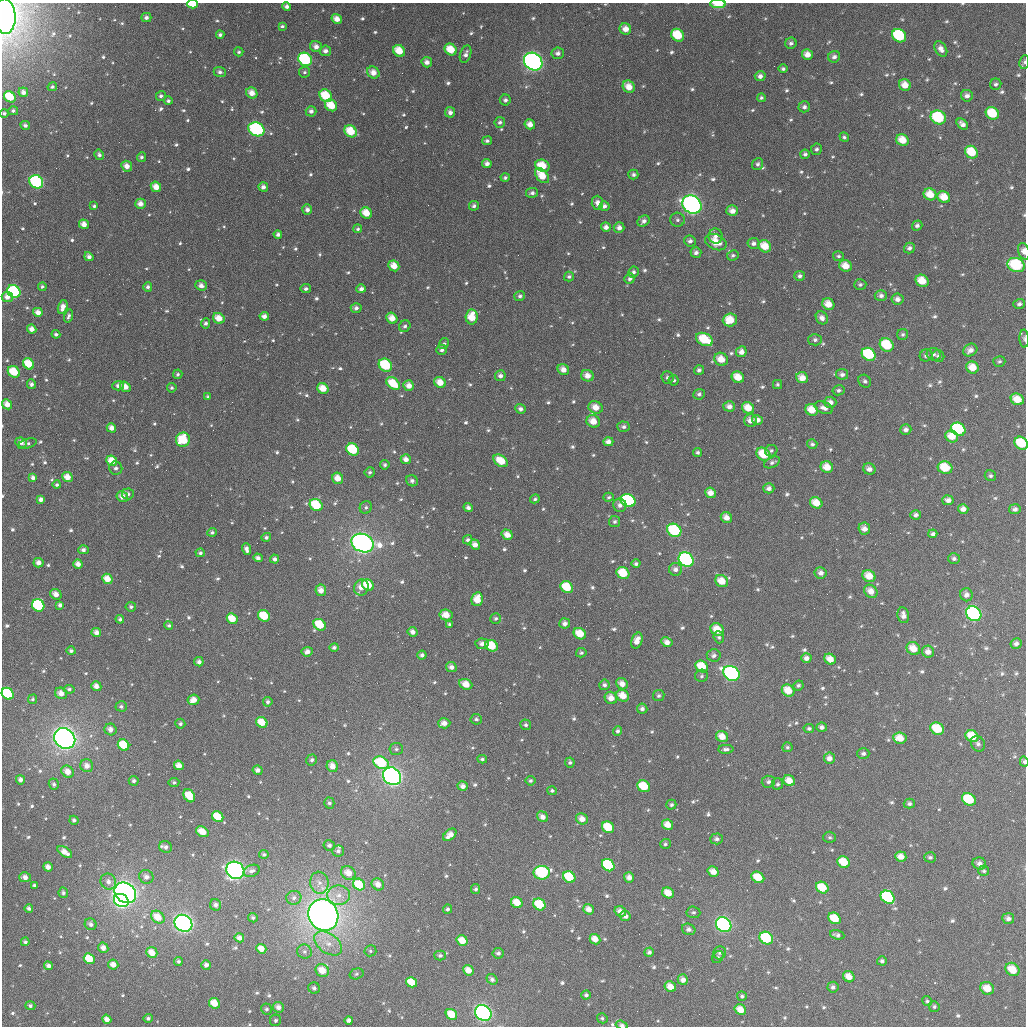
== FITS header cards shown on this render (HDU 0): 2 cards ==
NAXIS1  =                 1024
NAXIS2  =                 1024

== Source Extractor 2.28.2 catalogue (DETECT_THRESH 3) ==
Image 1024 x 1024 px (HDU 0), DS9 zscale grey, 1 PNG px = 1 image px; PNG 1028 x 1028 px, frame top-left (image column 1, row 1024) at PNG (2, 3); each listed source drawn as its Kron ellipse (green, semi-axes under 4 px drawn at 4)
Background 2470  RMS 61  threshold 182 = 3 sigma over >= 5 px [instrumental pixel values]
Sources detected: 833; of the 833, the 500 brightest by FLUX_AUTO listed and drawn (333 fainter detections omitted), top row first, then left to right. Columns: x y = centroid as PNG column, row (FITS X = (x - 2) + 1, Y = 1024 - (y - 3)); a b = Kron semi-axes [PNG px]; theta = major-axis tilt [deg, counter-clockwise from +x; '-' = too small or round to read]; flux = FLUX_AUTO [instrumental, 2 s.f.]
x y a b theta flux
193 4 5 3 - 2.2e+05
718 4 8 4 -1 8.5e+04
287 6 4 4 - 1.6e+04
5 16 17 11 -86 1.8e+06
146 18 5 4 - 1.5e+04
337 19 5 4 - 3.6e+04
282 26 4 3 - 8.7e+03
625 29 6 5 - 3.9e+04
220 35 4 3 - 1.2e+04
678 35 7 6 - 1.6e+05
899 36 7 6 - 4.0e+05
791 43 6 5 - 1.3e+04
316 47 6 5 - 2.4e+04
451 49 6 5 - 8.8e+04
941 49 8 5 -58 2.5e+04
325 51 5 5 - 2.1e+04
399 51 6 5 - 8.5e+04
239 52 4 4 - 8.2e+03
558 53 6 5 - 1.9e+04
466 54 9 5 71 1.9e+04
807 55 5 5 - 3.9e+04
834 57 6 5 - 1.6e+04
305 59 7 6 - 4.7e+05
427 62 5 5 - 2.2e+04
533 62 10 8 -39 1.6e+06
1024 62 7 5 82 9.5e+03
783 69 5 4 - 9.4e+03
220 72 6 5 - 1.3e+04
304 72 5 5 - 9.5e+03
373 72 6 5 - 3.9e+04
760 76 5 5 - 2.1e+04
996 84 6 5 - 1.1e+04
905 85 6 5 - 5.1e+04
52 87 5 4 - 9.5e+03
629 87 6 5 - 5.2e+04
23 92 5 4 - 2.0e+04
252 93 6 5 - 4.1e+04
161 96 5 5 - 1.2e+04
326 96 7 5 -47 1.5e+05
967 96 6 6 - 1.8e+04
10 97 6 5 - 1.5e+05
761 98 4 4 - 8.7e+03
505 100 5 5 - 1.3e+04
168 101 4 4 - 8.4e+03
331 105 6 5 - 9.7e+04
804 107 6 5 - 1.4e+04
13 111 5 4 - 1.1e+04
311 111 5 5 - 1.8e+04
450 112 5 5 - 2.0e+04
4 113 4 4 - 8.7e+03
992 113 7 6 - 1.5e+05
938 117 8 6 -28 3.0e+05
500 122 5 5 - 1.2e+04
530 124 5 5 - 3.2e+04
962 124 6 4 -43 2.2e+04
25 125 5 4 - 1.2e+04
256 129 8 6 -25 5.6e+05
351 131 7 5 -42 1.1e+05
844 137 5 4 - 9.3e+03
902 140 6 5 - 7.0e+04
487 141 5 4 - 1.1e+04
816 149 6 5 - 1.1e+04
971 152 7 6 - 1.2e+05
805 154 4 4 - 1.1e+04
99 155 5 4 - 1.3e+04
142 157 5 4 - 1.0e+04
487 163 5 4 - 2.1e+04
758 164 6 5 - 1.2e+04
127 166 6 5 - 3.2e+04
542 166 7 6 - 8.7e+04
633 175 5 4 - 1.1e+04
542 176 9 5 -50 8.3e+04
505 178 4 4 - 8.7e+03
36 182 7 6 - 4.7e+05
156 187 5 5 - 4.7e+04
263 187 5 4 - 1.9e+04
532 193 6 5 - 1.3e+04
930 194 6 6 - 6.8e+04
944 197 6 5 - 6.6e+04
597 203 7 6 - 2.2e+04
140 204 5 5 - 3.1e+04
692 204 10 8 -36 1.5e+06
94 206 3 3 - 8.4e+03
474 206 5 4 - 1.2e+04
604 206 5 5 - 1.6e+04
307 210 5 5 - 1.8e+04
732 211 6 5 - 3.0e+04
366 213 6 5 - 7.2e+04
677 220 7 7 - 1.2e+04
644 221 6 5 - 1.7e+04
84 224 5 4 - 3.4e+04
917 225 5 5 - 1.3e+04
606 227 5 5 - 2.1e+04
619 228 5 5 - 2.1e+04
358 229 4 4 - 8.5e+03
278 234 4 4 - 1.2e+04
716 236 7 7 - 2.1e+04
690 241 6 5 - 1.5e+04
716 242 11 7 -24 8.4e+04
753 243 6 5 - 1.6e+04
765 246 7 5 -40 8.0e+04
909 248 5 5 - 1.4e+04
1024 251 8 5 -72 2.9e+04
696 252 5 5 - 1.6e+04
733 255 6 5 - 9.4e+03
838 256 5 5 - 8.8e+03
89 257 5 4 - 1.9e+04
1016 265 9 7 -20 3.1e+05
394 266 6 5 - 4.9e+04
845 266 6 5 - 5.7e+04
633 272 5 5 - 1.1e+04
800 276 5 5 - 1.3e+04
569 277 5 5 - 1.0e+04
630 279 5 5 - 1.1e+04
922 281 7 5 -38 8.5e+04
201 285 6 5 - 2.0e+04
860 285 6 5 - 9.4e+03
42 287 4 4 - 8.7e+03
148 287 5 4 - 1.2e+04
306 289 5 4 - 1.2e+04
361 289 5 4 - 1.6e+04
14 291 7 6 - 4.2e+05
881 295 6 5 - 1.5e+04
520 296 5 5 - 1.1e+04
7 297 6 5 - 3.1e+04
897 299 6 5 - 2.2e+04
828 304 6 5 - 5.1e+04
1019 304 6 5 - 1.2e+04
63 307 7 4 72 3.3e+04
356 308 5 5 - 1.6e+04
38 312 5 4 - 3.2e+04
68 316 6 4 74 1.2e+04
264 316 4 4 - 2.1e+04
472 317 7 6 - 8.5e+04
219 318 6 5 - 5.7e+04
392 318 6 5 - 4.8e+04
822 318 7 5 -57 2.1e+04
730 320 7 6 - 9.2e+04
206 323 5 4 - 1.2e+04
405 326 6 5 - 1.2e+04
32 329 4 4 - 2.8e+04
56 334 4 4 - 1.1e+04
903 335 5 5 - 8.7e+03
704 339 9 6 -25 1.6e+05
1024 339 9 4 -88 9.1e+03
815 340 6 6 - 1.3e+04
444 343 6 4 56 8.2e+03
887 345 7 6 - 1.8e+05
442 350 5 5 - 1.3e+04
970 350 7 6 - 2.6e+04
741 352 5 5 - 2.7e+04
869 354 7 6 - 2.8e+05
934 354 7 6 - 1.3e+04
926 355 6 5 - 1.4e+04
938 356 6 6 - 1.1e+04
721 359 7 6 - 5.8e+04
999 361 6 5 - 8.9e+03
29 364 6 5 - 1.3e+05
385 365 7 6 - 2.4e+05
972 367 6 5 - 6.2e+04
563 370 6 5 - 3.3e+04
699 370 5 5 - 1.2e+04
14 372 6 5 - 1.4e+05
178 374 5 4 - 8.8e+03
842 374 6 5 - 1.6e+04
500 376 5 5 - 1.8e+04
587 376 6 5 - 3.7e+04
667 377 6 6 - 1.3e+04
738 377 6 5 - 6.9e+04
802 378 6 5 - 4.2e+04
674 380 5 5 - 9.5e+03
865 381 7 6 - 1.3e+04
440 382 6 5 - 5.4e+04
393 383 8 5 -38 1.2e+05
31 384 5 4 - 1.4e+04
777 384 4 4 - 8.5e+03
118 386 5 4 - 1.6e+04
409 386 5 5 - 3.3e+04
125 387 6 4 -39 4.7e+04
172 388 5 4 - 8.6e+03
323 388 6 5 - 6.1e+04
838 390 6 5 - 1.1e+04
699 394 6 5 - 1.2e+04
208 397 4 3 - 8.4e+03
1017 399 7 5 -27 6.9e+04
830 402 6 5 - 2.4e+04
7 404 5 4 - 3.9e+04
729 406 6 5 - 2.3e+04
596 407 7 6 - 5.1e+04
748 408 6 5 - 6.3e+04
824 408 9 5 -21 2.3e+04
520 409 5 4 - 1.5e+04
812 410 6 5 - 7.2e+04
750 420 6 6 - 2.9e+04
757 420 5 4 - 2.3e+04
593 421 7 6 - 5.5e+04
624 427 6 5 - 1.1e+04
111 428 5 4 - 2.9e+04
958 429 7 6 - 4.3e+05
906 430 5 5 - 1.7e+04
952 436 7 5 -32 6.5e+04
183 440 7 7 - 1.7e+05
21 442 6 5 - 2.5e+04
608 442 5 4 - 2.2e+04
1021 443 7 6 - 1.5e+05
27 444 10 4 17 1.3e+04
812 444 5 5 - 1.1e+04
353 449 7 5 -41 2.3e+05
771 451 6 5 - 9.0e+03
698 452 4 4 - 9.7e+03
763 454 7 6 - 1.1e+05
406 459 5 5 - 2.5e+04
112 461 6 5 - 7.6e+04
501 461 8 5 -35 9.2e+04
772 462 8 5 26 1.2e+04
385 465 5 4 - 9.9e+03
827 467 6 5 - 6.1e+04
116 468 6 6 - 1.7e+04
945 468 7 6 - 1.3e+05
869 469 6 5 - 2.4e+04
370 472 5 5 - 1.0e+04
990 476 6 5 - 1.0e+04
33 477 4 4 - 1.5e+04
67 477 5 5 - 4.7e+04
338 478 6 5 - 4.8e+04
412 481 6 5 - 1.3e+04
57 485 4 4 - 8.8e+03
769 488 5 5 - 1.8e+04
710 493 5 5 - 3.6e+04
128 494 6 5 - 1.3e+04
122 497 6 5 - 3.0e+04
609 497 5 4 - 8.5e+03
41 499 4 4 - 1.8e+04
535 499 5 4 - 8.6e+03
948 500 6 5 - 2.2e+04
628 501 7 6 - 5.2e+05
816 503 6 5 - 7.1e+04
316 505 7 5 -37 1.7e+05
620 505 7 6 - 2.0e+04
366 507 6 6 - 1.0e+04
468 507 4 4 - 1.5e+04
963 509 5 5 - 2.5e+04
1015 509 6 5 - 1.6e+04
916 515 5 4 - 1.6e+04
726 517 6 5 - 3.2e+04
615 522 5 5 - 1.1e+04
864 529 6 5 - 2.9e+04
674 530 7 6 - 3.3e+05
212 532 4 4 - 1.0e+04
933 534 4 4 - 1.3e+04
507 535 6 5 - 4.1e+04
266 537 5 4 - 1.1e+04
468 540 5 4 - 1.1e+04
362 543 11 9 -23 2.6e+06
475 545 5 4 - 2.7e+04
246 549 6 4 -70 1.9e+04
83 550 5 4 - 1.4e+04
200 553 4 4 - 1.0e+04
258 558 5 4 - 1.7e+04
274 559 4 4 - 1.5e+04
954 559 6 5 - 1.3e+04
686 560 8 6 -40 7.2e+05
39 563 5 4 - 2.6e+04
78 564 5 4 - 2.9e+04
636 564 4 4 - 1.1e+04
675 569 7 6 - 1.8e+04
623 573 7 5 -38 1.3e+05
821 573 6 6 - 2.2e+04
869 576 7 5 -33 6.4e+04
107 579 5 5 - 5.7e+04
722 581 7 5 -32 6.3e+04
368 585 6 5 - 1.0e+05
361 587 8 7 - 4.3e+04
567 587 7 5 -38 1.2e+05
321 590 6 5 - 3.6e+04
871 591 7 6 - 4.1e+04
56 594 6 5 - 3.3e+04
966 595 6 6 - 2.2e+04
477 599 7 5 79 6.8e+04
38 605 6 6 - 4.8e+05
60 605 4 4 - 1.4e+04
131 607 5 4 - 9.3e+03
974 614 8 7 - 8.3e+05
446 615 6 5 - 5.2e+04
903 615 8 5 -79 2.5e+04
264 616 6 5 - 1.4e+05
496 618 5 5 - 9.2e+03
120 619 4 4 - 1.1e+04
232 619 6 5 - 8.2e+04
565 623 5 5 - 1.9e+04
449 624 4 4 - 8.4e+03
169 625 4 4 - 9.5e+03
320 625 6 5 - 1.3e+05
717 630 7 6 - 8.3e+04
413 632 5 4 - 2.2e+04
96 633 5 4 - 2.5e+04
580 634 6 5 - 8.8e+04
719 637 6 5 - 1.0e+04
637 641 8 5 71 4.0e+04
667 642 6 4 -28 2.9e+04
1016 643 5 5 - 1.5e+04
482 644 6 5 - 1.9e+04
491 646 6 5 - 1.3e+05
334 647 5 4 - 1.2e+04
913 649 7 6 - 6.3e+04
71 651 4 4 - 1.2e+04
307 652 5 5 - 2.3e+04
928 652 6 6 - 2.8e+04
581 653 5 4 - 8.4e+03
422 655 5 4 - 1.4e+04
714 655 7 6 - 1.5e+04
806 658 5 5 - 2.2e+04
830 659 6 5 - 4.8e+04
199 662 5 4 - 1.7e+04
702 666 7 5 -34 1.1e+05
451 667 5 5 - 1.8e+04
731 673 9 7 -34 1.3e+06
702 676 6 6 - 9.5e+03
466 684 7 5 -22 5.7e+04
622 684 6 5 - 3.3e+04
604 685 5 5 - 1.3e+04
798 685 5 5 - 9.4e+03
96 686 5 5 - 2.9e+04
69 689 5 4 - 8.9e+03
788 691 7 5 -37 7.2e+04
61 693 6 5 - 3.8e+04
8 694 6 5 - 4.5e+05
623 696 6 5 - 5.9e+04
659 696 6 5 - 1.0e+04
611 698 6 6 - 4.0e+04
33 699 5 4 - 8.4e+03
193 700 6 5 - 4.2e+04
268 702 5 4 - 1.1e+04
121 706 5 5 - 1.1e+04
642 709 5 5 - 1.6e+04
476 719 5 5 - 9.1e+03
262 722 6 5 - 8.3e+04
444 723 6 5 - 3.0e+04
180 724 5 5 - 1.0e+04
526 725 5 5 - 1.1e+04
822 727 5 4 - 1.7e+04
809 728 5 4 - 1.0e+04
110 729 6 5 - 2.6e+04
937 729 7 6 - 1.4e+05
618 731 5 4 - 1.1e+04
972 736 7 5 -37 1.1e+05
722 737 6 5 - 4.9e+04
65 738 11 9 -40 2.8e+06
900 738 7 5 -9 6.1e+04
978 744 8 6 -62 1.7e+04
123 745 6 5 - 1.5e+05
787 747 5 5 - 8.3e+03
396 749 7 6 - 1.1e+04
726 749 7 4 1 1.3e+04
863 754 6 5 - 1.2e+04
829 758 5 5 - 2.7e+04
482 759 5 4 - 9.1e+03
312 760 5 5 - 1.3e+04
570 762 5 4 - 9.1e+03
1024 762 5 4 - 1.1e+04
381 763 8 6 -29 2.4e+05
179 765 5 4 - 3.8e+04
87 766 6 6 - 3.0e+04
332 766 6 5 - 4.0e+04
258 770 5 4 - 2.0e+04
68 772 7 5 -43 4.5e+04
392 776 10 8 -39 2.3e+06
20 780 5 4 - 1.7e+04
134 781 5 5 - 1.2e+04
530 781 5 5 - 8.3e+03
789 781 6 5 - 5.2e+04
174 782 5 4 - 8.7e+03
768 782 7 6 - 1.4e+04
54 784 5 5 - 1.2e+04
778 784 6 5 - 9.5e+03
463 786 5 5 - 2.2e+04
644 786 7 5 -33 1.2e+05
552 791 5 4 - 9.4e+03
189 796 7 5 -60 1.2e+05
969 799 7 5 -31 2.3e+05
329 803 5 5 - 1.1e+04
909 804 5 5 - 1.2e+04
671 805 5 5 - 9.8e+03
218 817 6 5 - 1.2e+05
542 817 6 5 - 2.5e+04
582 819 6 5 - 3.4e+04
74 820 4 4 - 1.1e+04
668 825 6 5 - 4.9e+04
608 827 6 5 - 1.5e+05
202 832 7 5 -32 6.8e+04
450 835 8 5 41 3.5e+04
830 837 6 6 - 8.3e+03
717 839 6 5 - 1.5e+04
665 844 5 5 - 8.9e+03
329 845 5 5 - 1.2e+04
166 847 6 5 - 1.8e+04
338 851 6 5 - 1.2e+04
65 852 8 4 -36 4.1e+04
264 854 4 4 - 8.5e+03
901 856 5 5 - 3.8e+04
930 857 6 5 - 1.2e+04
844 862 6 5 - 1.1e+05
979 863 7 6 - 2.1e+04
608 865 7 5 -39 3.6e+05
48 867 5 4 - 3.0e+04
235 870 9 8 - 1.3e+06
251 871 8 6 21 1.7e+04
984 871 5 5 - 8.5e+03
713 872 6 5 - 4.3e+04
348 873 8 6 -34 5.4e+04
542 873 8 7 - 3.9e+05
25 877 6 5 - 2.7e+04
146 877 7 6 - 2.3e+04
569 877 6 5 - 1.7e+05
629 877 5 5 - 2.6e+04
758 877 7 5 -34 9.6e+04
108 882 8 7 - 2.6e+04
319 883 11 9 -81 3.3e+04
378 884 6 5 - 3.8e+04
34 885 4 3 - 8.2e+03
359 885 6 5 - 1.7e+05
822 888 6 5 - 1.3e+05
476 889 5 4 - 1.0e+04
63 893 5 4 - 1.2e+04
125 893 12 9 -38 2.4e+06
668 893 6 5 - 6.7e+04
339 895 11 9 1 4.3e+04
888 897 7 6 - 5.5e+05
294 898 7 7 - 1.7e+04
121 900 7 6 - 8.1e+05
517 903 6 5 - 7.4e+04
539 904 6 5 - 1.5e+05
216 905 6 5 - 1.6e+04
29 908 4 4 - 1.3e+04
448 909 4 4 - 9.7e+03
589 909 6 5 - 3.4e+04
620 911 6 5 - 3.3e+04
693 912 7 6 - 9.3e+03
323 915 16 14 -58 4.8e+06
625 916 5 5 - 2.1e+04
158 917 7 5 -40 8.3e+04
253 918 5 4 - 1.0e+04
834 918 6 5 - 1.0e+05
1008 918 6 5 - 1.9e+04
183 923 9 8 - 1.6e+06
91 924 6 5 - 1.7e+04
724 925 8 6 -37 1.1e+06
689 929 7 5 -24 1.8e+04
837 935 7 4 -17 1.3e+04
239 938 5 4 - 2.6e+04
766 938 7 6 - 2.8e+05
595 939 6 5 - 4.7e+04
462 941 6 5 - 6.7e+04
25 942 4 4 - 1.1e+04
328 943 16 9 -35 5.8e+04
103 948 5 5 - 2.8e+04
261 949 5 4 - 5.0e+04
304 951 7 7 - 1.5e+04
370 951 6 5 - 9.4e+03
649 952 5 4 - 1.3e+04
152 953 6 5 - 6.1e+04
498 953 5 5 - 1.4e+04
720 953 7 6 - 1.4e+04
440 956 5 5 - 1.2e+04
718 957 6 5 - 8.7e+03
89 959 6 5 - 1.4e+05
178 961 4 4 - 1.0e+04
882 961 5 4 - 1.1e+04
113 964 5 5 - 3.9e+04
206 965 5 4 - 1.7e+04
48 966 4 4 - 2.0e+04
1012 969 7 6 - 8.4e+04
322 970 7 6 - 6.7e+04
468 970 6 4 -42 5.1e+04
356 974 7 5 16 9.3e+03
849 977 6 5 - 4.9e+04
492 979 6 5 - 1.6e+04
683 980 5 5 - 2.7e+04
411 982 6 5 - 8.6e+04
670 987 6 5 - 4.2e+04
833 987 5 5 - 1.4e+04
314 988 6 5 - 1.2e+04
987 988 7 6 - 6.2e+04
586 995 4 4 - 1.2e+04
742 996 5 5 - 1.0e+04
927 1001 5 4 - 8.8e+03
214 1003 6 5 - 8.0e+04
30 1006 5 4 - 1.2e+04
278 1007 6 5 - 2.7e+04
934 1007 5 5 - 8.6e+03
267 1009 5 5 - 1.0e+04
740 1010 6 5 - 6.0e+04
483 1013 9 7 -40 1.5e+06
451 1014 6 5 - 9.5e+04
148 1018 5 4 - 1.0e+04
602 1018 5 5 - 9.0e+03
107 1019 5 4 - 3.5e+04
275 1020 6 5 - 9.8e+03
349 1020 4 4 - 1.7e+04
622 1025 6 4 -17 1.5e+04
At the frame edge (FLAGS 8, measured only in part): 10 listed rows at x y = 193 4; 718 4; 5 16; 1024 62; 1024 251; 1024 339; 1021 443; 8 694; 1024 762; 622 1025
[333 fainter detections neither listed nor drawn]

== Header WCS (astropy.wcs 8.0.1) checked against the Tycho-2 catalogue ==
Header WCS as astropy/WCSLIB reads it (applying the file's SIP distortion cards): RA---TAN-SIP/DEC--TAN-SIP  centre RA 02:23:03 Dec +09:38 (35.76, +9.63 deg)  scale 8.66 arcsec/px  FOV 147.8' x 147.9'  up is +179 deg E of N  parity flipped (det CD > 0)
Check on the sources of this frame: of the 60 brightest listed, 59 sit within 13.0 arcsec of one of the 180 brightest Tycho-2 stars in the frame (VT <= 12.41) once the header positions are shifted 5.06 arcsec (3.38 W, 3.76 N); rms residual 4.87 arcsec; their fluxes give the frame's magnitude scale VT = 23.55 - 2.5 log10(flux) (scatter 0.28 mag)
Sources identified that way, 172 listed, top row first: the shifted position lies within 13.0 arcsec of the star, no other Tycho-2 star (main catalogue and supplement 1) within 26.0 arcsec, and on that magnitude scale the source's flux lands within +1.5 / -3 mag of the star's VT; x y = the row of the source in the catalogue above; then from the Tycho-2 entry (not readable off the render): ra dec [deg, ICRS J2000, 3 dp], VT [Tycho-2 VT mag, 2 dp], TYC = Tycho-2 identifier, HIP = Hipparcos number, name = IAU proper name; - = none
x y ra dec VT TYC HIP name
193 4 36.568 +8.421 10.63 632-196-1 - -
337 19 36.217 +8.452 12.44 632-299-1 - -
678 35 35.387 +8.474 10.90 631-228-1 - -
899 36 34.848 +8.463 10.07 631-264-1 - -
451 49 35.938 +8.520 11.31 632-103-1 - -
399 51 36.063 +8.526 11.41 632-1054-1 - -
305 59 36.292 +8.551 9.36 632-773-1 - -
533 62 35.736 +8.545 7.66 631-310-1 11106 -
629 87 35.503 +8.600 11.37 631-370-1 - -
326 96 36.240 +8.637 10.64 632-521-1 - -
10 97 37.008 +8.655 11.02 632-1088-1 - -
331 105 36.225 +8.661 11.15 632-658-1 - -
992 113 34.617 +8.644 10.98 631-1017-1 - -
938 117 34.748 +8.657 9.79 631-430-1 - -
530 124 35.742 +8.696 12.12 631-333-1 - -
256 129 36.407 +8.722 9.08 632-887-1 11314 -
351 131 36.177 +8.722 10.88 632-479-1 - -
902 140 34.834 +8.713 11.86 631-309-1 - -
971 152 34.666 +8.738 11.08 631-932-1 - -
542 166 35.708 +8.795 11.28 631-161-1 - -
542 176 35.709 +8.819 11.45 631-216-1 - -
36 182 36.940 +8.858 9.23 632-695-1 - -
930 194 34.764 +8.842 11.56 631-511-1 - -
944 197 34.730 +8.848 11.47 631-171-1 - -
140 204 36.686 +8.905 12.35 632-335-1 - -
366 213 36.135 +8.917 11.59 632-499-1 - -
716 242 35.285 +8.969 11.63 631-273-1 - -
765 246 35.163 +8.976 11.24 631-296-1 - -
1024 251 34.529 +8.974 11.76 631-862-1 - -
89 257 36.809 +9.035 12.80 632-734-1 - -
1016 265 34.550 +9.008 9.80 631-1384-1 10737 -
845 266 34.966 +9.019 11.77 631-39-1 - -
922 281 34.778 +9.051 11.09 631-530-1 - -
14 291 36.990 +9.123 9.35 632-446-1 - -
7 297 37.006 +9.135 12.69 632-79-1 - -
828 304 35.005 +9.113 11.59 631-253-1 - -
63 307 36.870 +9.155 12.68 632-1-1 - -
38 312 36.931 +9.171 12.19 632-285-1 - -
264 316 36.379 +9.170 12.14 632-16-1 - -
472 317 35.874 +9.163 11.40 632-304-1 - -
219 318 36.490 +9.178 11.58 632-568-1 - -
392 318 36.068 +9.169 12.44 632-711-1 - -
730 320 35.243 +9.155 11.20 631-133-1 - -
704 339 35.306 +9.204 10.56 631-55-1 - -
887 345 34.860 +9.208 10.34 631-13-1 - -
869 354 34.904 +9.231 10.23 631-279-1 - -
721 359 35.263 +9.251 11.57 631-29-1 - -
29 364 36.951 +9.296 11.49 632-641-1 - -
385 365 36.081 +9.283 10.11 632-791-1 11211 -
972 367 34.650 +9.256 11.47 631-1020-1 - -
14 372 36.987 +9.316 10.75 632-895-1 - -
842 374 34.968 +9.280 12.43 631-147-1 - -
587 376 35.588 +9.297 12.04 631-238-1 - -
738 377 35.221 +9.293 11.04 631-9-1 - -
440 382 35.947 +9.321 12.34 632-183-1 - -
393 383 36.062 +9.326 11.15 632-595-1 - -
409 386 36.023 +9.330 12.43 632-360-1 - -
125 387 36.715 +9.347 12.00 632-1156-1 - -
323 388 36.233 +9.342 11.92 632-494-1 - -
1017 399 34.539 +9.330 11.03 631-832-1 - -
596 407 35.567 +9.373 11.80 631-215-1 - -
748 408 35.195 +9.367 11.76 631-308-1 - -
812 410 35.040 +9.368 12.14 631-383-1 - -
593 421 35.572 +9.407 11.72 631-377-1 - -
111 428 36.747 +9.446 11.97 632-95-1 - -
958 429 34.681 +9.406 10.09 631-895-1 - -
183 440 36.571 +9.472 10.45 632-1317-1 - -
608 442 35.534 +9.455 12.76 631-526-1 - -
1021 443 34.526 +9.436 10.62 631-885-1 - -
353 449 36.157 +9.487 10.29 632-416-1 - -
763 454 35.155 +9.477 10.91 631-41-1 - -
112 461 36.744 +9.526 11.36 632-1248-1 - -
501 461 35.793 +9.508 11.76 632-1361-1 - -
827 467 34.999 +9.504 11.38 631-399-1 - -
945 468 34.711 +9.499 11.07 631-183-1 - -
338 478 36.192 +9.557 11.58 632-591-1 - -
710 493 35.282 +9.573 12.27 631-81-1 - -
816 503 35.023 +9.591 11.64 631-203-1 - -
316 505 36.243 +9.623 10.30 632-1065-1 - -
674 530 35.368 +9.666 9.75 631-336-1 - -
507 535 35.776 +9.684 11.86 632-347-1 - -
362 543 36.127 +9.713 7.05 632-1374-1 11228 -
686 560 35.337 +9.736 8.86 631-244-1 10972 -
78 564 36.822 +9.776 12.32 632-976-1 - -
623 573 35.491 +9.771 10.71 631-191-1 - -
869 576 34.890 +9.764 11.41 631-63-1 - -
107 579 36.749 +9.810 11.70 632-1394-1 - -
722 581 35.249 +9.784 11.41 631-580-1 - -
368 585 36.113 +9.812 11.49 632-1457-1 - -
321 590 36.228 +9.827 12.27 632-1486-1 - -
477 599 35.846 +9.842 11.38 632-1399-1 - -
38 605 36.917 +9.877 9.69 632-1463-1 - -
974 614 34.632 +9.849 8.78 631-684-1 10764 -
446 615 35.921 +9.881 11.67 632-1467-1 - -
264 616 36.365 +9.892 10.69 632-1483-1 - -
232 619 36.443 +9.900 11.39 632-1461-1 - -
320 625 36.229 +9.910 10.66 632-1413-1 - -
717 630 35.257 +9.902 11.41 631-607-1 - -
413 632 36.002 +9.923 12.77 632-1445-1 - -
580 634 35.593 +9.919 11.33 631-547-1 - -
637 641 35.454 +9.934 12.59 631-600-1 - -
491 646 35.808 +9.952 10.91 632-1447-1 - -
913 649 34.778 +9.936 11.21 631-576-1 - -
830 659 34.980 +9.966 12.11 631-592-1 - -
702 666 35.293 +9.991 11.10 631-571-1 - -
731 673 35.220 +10.007 8.57 634-176-1 10937 -
466 684 35.869 +10.046 11.91 635-1025-1 - -
788 691 35.081 +10.045 11.45 634-84-1 - -
8 694 36.988 +10.090 10.15 635-1127-1 - -
623 696 35.485 +10.066 11.38 634-296-1 - -
611 698 35.514 +10.072 11.68 634-252-1 - -
193 700 36.533 +10.096 12.28 635-914-1 - -
262 722 36.365 +10.148 11.19 635-1059-1 - -
444 723 35.920 +10.141 12.81 635-1060-1 - -
110 729 36.735 +10.172 12.74 635-838-1 - -
937 729 34.715 +10.128 10.46 634-848-1 - -
972 736 34.629 +10.143 11.33 634-646-1 - -
722 737 35.240 +10.159 11.80 634-282-1 - -
65 738 36.847 +10.198 6.50 635-817-1 11427 -
900 738 34.805 +10.152 11.38 634-16-1 - -
123 745 36.702 +10.209 10.89 635-771-1 - -
829 758 34.977 +10.204 13.56 634-244-1 - -
381 763 36.072 +10.239 10.35 635-754-1 - -
179 765 36.567 +10.255 12.03 635-1003-1 - -
87 766 36.791 +10.260 12.27 635-860-1 - -
392 776 36.043 +10.272 7.21 635-870-1 11194 -
644 786 35.429 +10.283 10.82 634-202-1 - -
969 799 34.633 +10.295 10.62 634-1163-1 - -
608 827 35.514 +10.383 10.86 634-250-1 - -
450 835 35.898 +10.408 12.35 635-691-1 - -
901 856 34.796 +10.437 11.82 634-166-1 - -
930 857 34.725 +10.437 12.07 634-144-1 - -
844 862 34.936 +10.454 10.94 634-254-1 - -
608 865 35.511 +10.474 10.12 634-204-1 - -
235 870 36.423 +10.506 7.61 635-694-1 11319 -
713 872 35.254 +10.484 11.83 634-106-1 - -
348 873 36.147 +10.506 11.83 635-823-1 - -
542 873 35.674 +10.496 9.41 634-54-1 - -
25 877 36.937 +10.531 12.38 635-541-1 - -
569 877 35.606 +10.505 10.43 634-124-1 - -
758 877 35.144 +10.496 10.93 634-96-1 - -
378 884 36.074 +10.532 12.30 635-867-1 - -
359 885 36.120 +10.534 11.11 635-538-1 - -
822 888 34.986 +10.516 11.09 634-62-1 - -
125 893 36.690 +10.565 6.72 635-906-1 11390 -
668 893 35.364 +10.538 11.55 634-302-1 - -
121 900 36.701 +10.583 8.31 635-338-1 - -
517 903 35.733 +10.569 11.16 634-76-1 - -
539 904 35.677 +10.572 10.34 634-294-1 - -
620 911 35.480 +10.584 11.54 634-102-1 - -
323 915 36.204 +10.611 5.46 635-692-1 11249 -
834 918 34.955 +10.590 11.21 634-190-1 - -
183 923 36.546 +10.638 7.38 635-406-1 - -
724 925 35.225 +10.612 8.40 634-212-1 10939 -
239 938 36.410 +10.667 12.09 635-634-1 - -
766 938 35.120 +10.641 9.88 634-80-1 - -
595 939 35.540 +10.653 11.39 634-152-1 - -
462 941 35.865 +10.663 11.34 635-445-1 - -
89 959 36.776 +10.724 11.05 635-300-1 - -
206 965 36.490 +10.733 11.98 635-293-1 - -
48 966 36.877 +10.743 12.41 635-537-1 - -
1012 969 34.517 +10.701 11.31 634-1110-1 - -
322 970 36.206 +10.742 11.62 635-539-1 - -
468 970 35.848 +10.734 11.29 635-291-1 - -
849 977 34.916 +10.729 11.96 634-100-1 - -
683 980 35.323 +10.745 12.24 634-72-1 - -
411 982 35.987 +10.766 11.06 635-1123-1 - -
987 988 34.577 +10.749 11.23 634-1060-1 10752 -
214 1003 36.468 +10.826 10.93 635-490-1 - -
740 1010 35.181 +10.815 11.54 634-506-1 - -
483 1013 35.809 +10.837 7.74 635-701-1 11130 -
451 1014 35.887 +10.841 11.12 635-984-1 - -